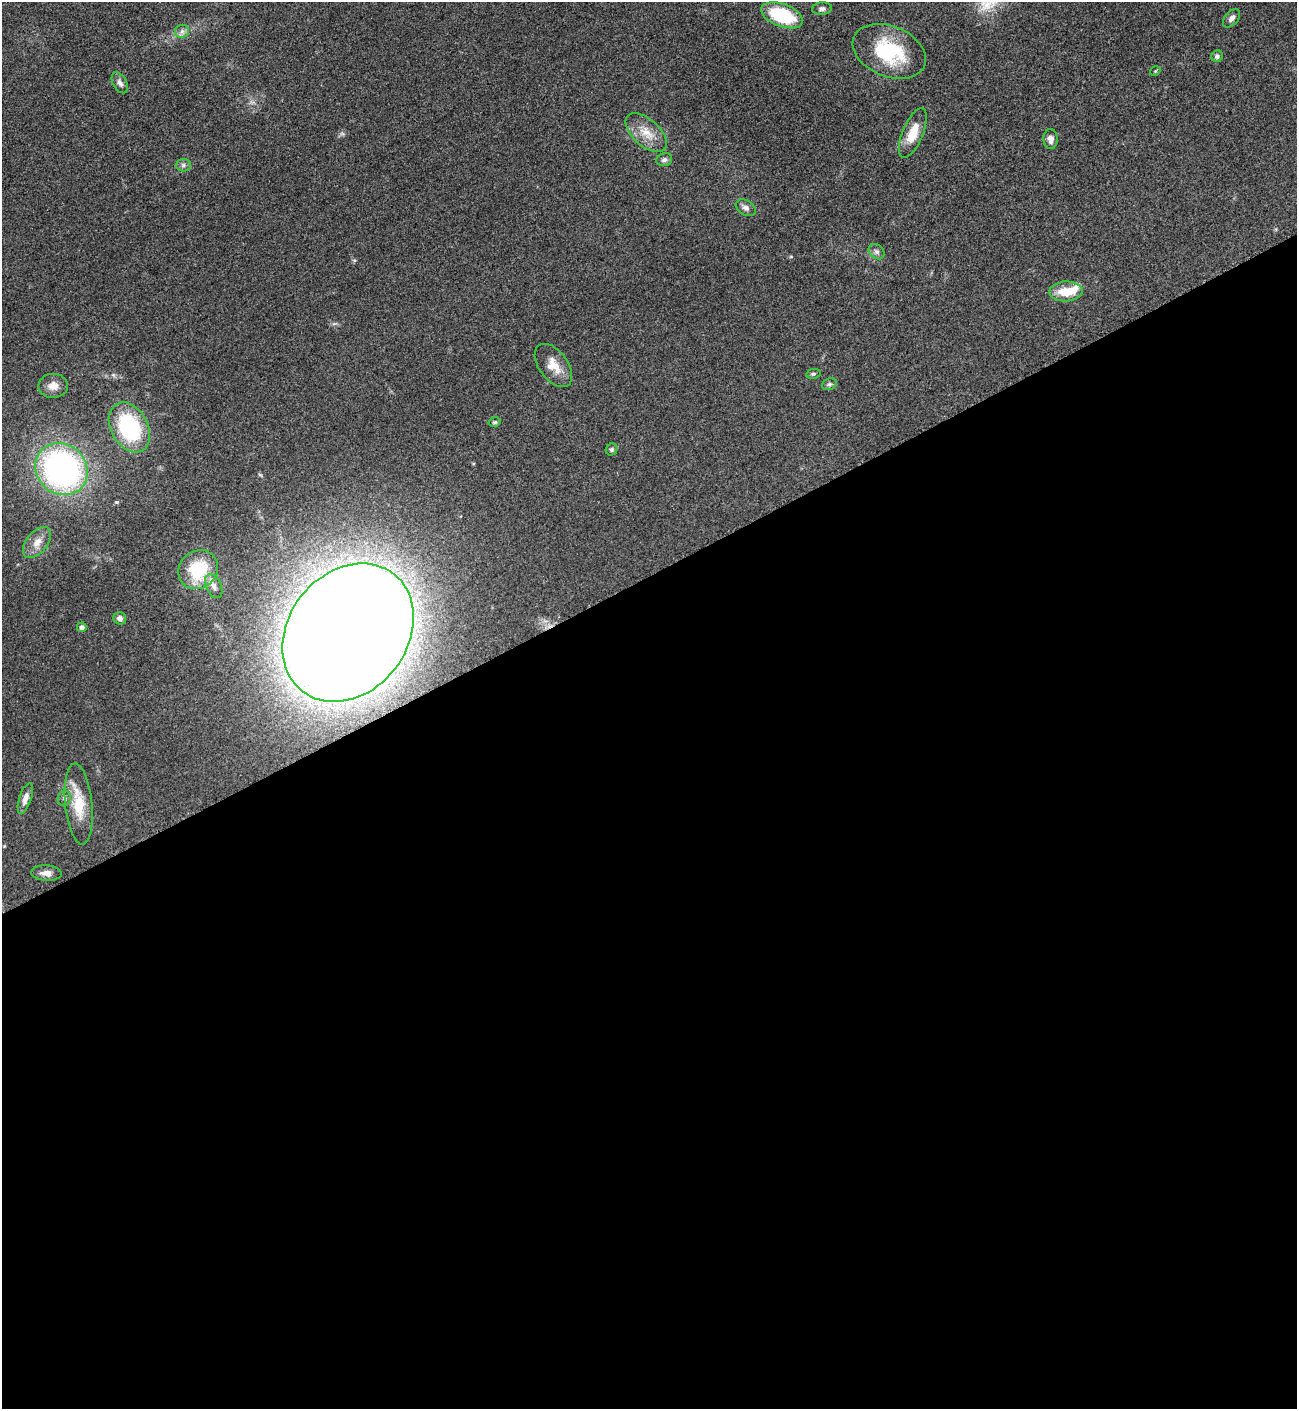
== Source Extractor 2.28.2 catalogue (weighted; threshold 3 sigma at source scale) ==
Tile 15 of 4 x 4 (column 3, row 4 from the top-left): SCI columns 2750-4044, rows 8-1414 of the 5635 x 5645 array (HDU 1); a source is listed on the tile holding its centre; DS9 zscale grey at full resolution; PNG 1299 x 1411 px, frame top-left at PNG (2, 2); each listed source drawn as its Kron ellipse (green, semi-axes under 4 px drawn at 4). Shown black and unused: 59% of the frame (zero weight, under 3 of 5 exposures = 1% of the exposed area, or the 3 px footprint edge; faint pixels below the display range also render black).
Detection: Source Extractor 2.28.2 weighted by HDU 2 'WHT'; one run over the whole footprint, this tile lists its part. Background 0.0916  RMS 0.0067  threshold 0.0302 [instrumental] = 3 sigma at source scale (4.5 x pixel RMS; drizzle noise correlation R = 1.50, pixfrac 1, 0.05/0.05 arcsec/px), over >= 5 px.
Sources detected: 36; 1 inside a brighter object's white glare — neither listed nor drawn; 1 inside a brighter listed object's ellipse — not listed separately; the other 34 listed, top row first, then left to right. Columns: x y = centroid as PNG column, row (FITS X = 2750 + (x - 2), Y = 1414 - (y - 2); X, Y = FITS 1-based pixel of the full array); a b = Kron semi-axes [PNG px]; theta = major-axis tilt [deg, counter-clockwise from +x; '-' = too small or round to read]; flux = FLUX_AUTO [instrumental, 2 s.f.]
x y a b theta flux
822 9 10 6 5 2.2
782 15 22 11 -20 39
1232 18 11 6 49 3
182 31 7 6 - 2.2
889 51 38 25 -22 45
1217 56 6 5 - 2
1155 71 5 3 - 0.65
120 83 11 7 -59 2.9
646 133 25 13 -41 12
913 133 26 10 67 13
1050 139 10 7 -87 3.9
664 160 8 6 16 2.1
183 165 7 6 - 1.9
746 208 11 7 -31 2.7
877 252 9 6 -43 2.1
1066 291 17 10 2 14
553 365 25 14 -54 11
813 374 7 5 9 1.2
829 384 8 5 19 1.5
53 386 15 12 3 5.5
495 422 6 4 14 1.2
129 427 26 18 -61 65
612 449 6 5 - 1.3
61 469 27 24 -45 200
37 542 18 10 51 7.1
198 570 21 18 42 32
214 586 13 7 -65 3.7
120 618 6 6 - 2.6
82 627 5 4 - 2.4
348 633 74 59 52 3100
25 798 16 6 72 4.2
64 798 7 6 - 1.9
79 804 40 13 -84 21
46 873 15 7 -3 4.3
Overlapping masked pixels (flux is a lower limit): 1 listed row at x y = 348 633